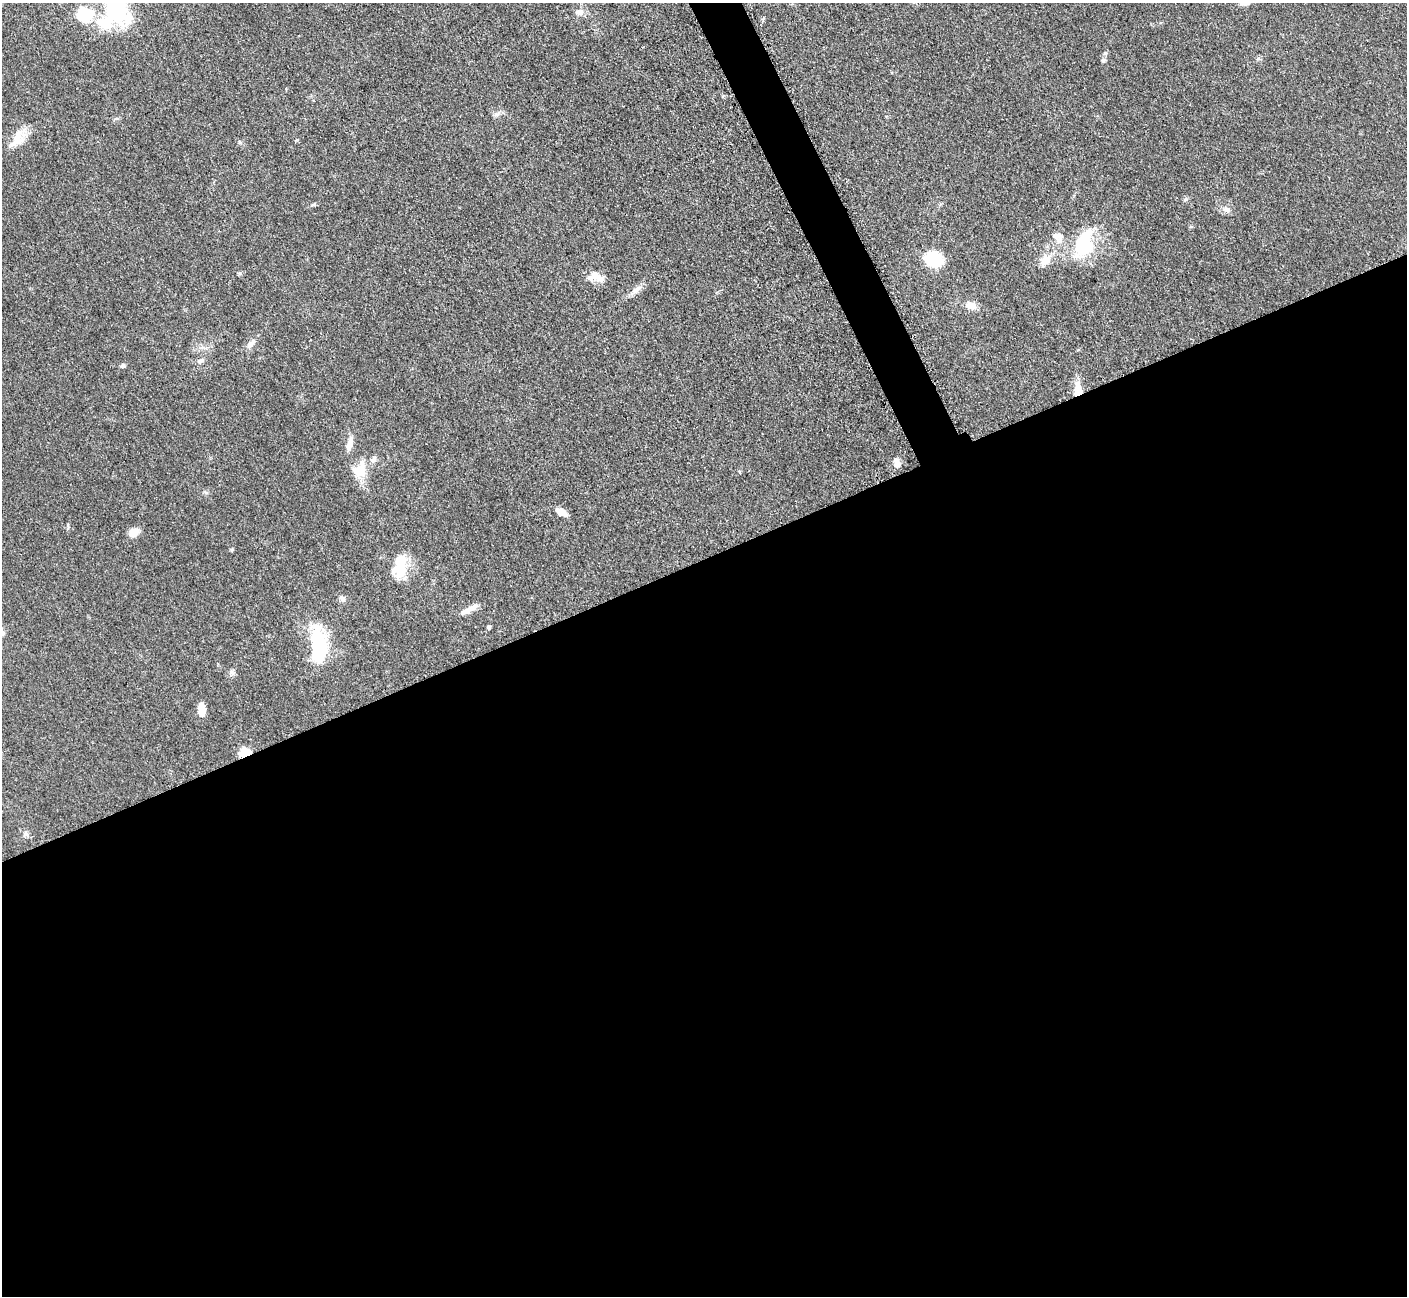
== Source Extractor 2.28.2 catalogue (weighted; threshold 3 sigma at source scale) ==
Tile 15 of 4 x 4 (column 3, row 4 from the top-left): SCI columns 2874-4278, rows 190-1483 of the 5701 x 5665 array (HDU 1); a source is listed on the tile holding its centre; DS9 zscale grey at full resolution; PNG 1409 x 1298 px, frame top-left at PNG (2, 3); no overlay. Shown black and unused: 58% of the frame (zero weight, under 3 of 5 exposures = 3% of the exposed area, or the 3 px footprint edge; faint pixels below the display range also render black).
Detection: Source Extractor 2.28.2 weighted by HDU 2 'WHT'; one run over the whole footprint, this tile lists its part. Background 0.0532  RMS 0.0059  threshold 0.0266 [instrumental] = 3 sigma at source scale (4.5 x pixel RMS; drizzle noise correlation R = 1.50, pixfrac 1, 0.05/0.05 arcsec/px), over >= 5 px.
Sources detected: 40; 1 inside a brighter object's white glare — not listed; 2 inside a brighter listed object's ellipse — not listed separately; the other 37 listed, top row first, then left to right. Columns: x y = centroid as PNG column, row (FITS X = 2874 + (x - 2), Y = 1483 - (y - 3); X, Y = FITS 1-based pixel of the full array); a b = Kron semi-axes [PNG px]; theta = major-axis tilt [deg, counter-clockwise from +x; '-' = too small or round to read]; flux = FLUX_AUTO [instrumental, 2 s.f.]
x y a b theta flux
116 8 28 20 -73 63
579 12 11 8 -2 3.5
86 15 21 16 -73 18
1105 53 5 5 - 1.1
1104 60 6 5 - 1.1
18 137 23 12 80 9.3
239 142 6 4 -89 0.78
1186 199 6 4 71 0.88
313 205 6 4 19 0.85
1226 209 10 8 2 2.7
1059 235 25 9 86 6.2
1084 244 34 20 74 34
934 259 21 16 -23 19
1045 260 13 9 44 7.8
595 276 19 13 -3 6.8
636 290 16 7 39 3.7
971 306 15 10 -21 5.3
251 344 18 5 56 2.7
200 361 9 6 36 2
122 366 6 5 - 1.3
1078 390 20 9 89 8.5
349 444 18 7 75 4.6
373 460 8 6 36 2
897 463 11 7 -70 3.9
359 471 22 14 -25 9.8
561 512 13 7 -29 5
134 532 10 8 34 6.2
400 568 25 16 77 17
342 598 10 6 -24 1.8
470 609 26 6 28 4.3
488 627 4 4 - 1.3
2 633 7 7 - 2
318 646 40 15 -85 41
232 673 7 4 -19 1.3
201 710 14 7 -85 6.8
244 753 6 4 24 39
26 834 8 6 0 1.7
Overlapping masked pixels (flux is a lower limit): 2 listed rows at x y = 1078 390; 244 753
Isophote crosses this tile's border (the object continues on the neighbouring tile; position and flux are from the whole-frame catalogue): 2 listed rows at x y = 116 8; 2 633
Unlisted compact peaks at least as high as the median listed source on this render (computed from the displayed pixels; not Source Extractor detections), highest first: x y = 240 273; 232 549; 68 525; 497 114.